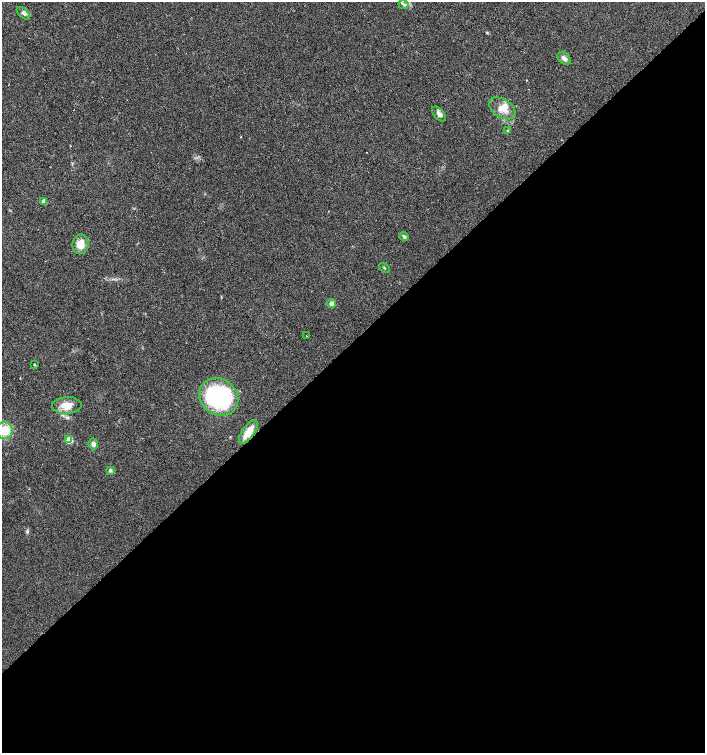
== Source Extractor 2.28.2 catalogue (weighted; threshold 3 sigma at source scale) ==
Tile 15 of 4 x 4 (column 3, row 4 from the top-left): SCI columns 2959-4363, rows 6-1507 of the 5979 x 6015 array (HDU 1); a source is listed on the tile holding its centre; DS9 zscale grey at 2 x 2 block average (1 PNG px = mean of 2 x 2 image px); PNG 707 x 755 px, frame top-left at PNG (2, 2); each listed source drawn as its Kron ellipse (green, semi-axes under 4 px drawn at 4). Shown black and unused: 55% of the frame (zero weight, under 2 of 3 exposures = <1% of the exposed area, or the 3 px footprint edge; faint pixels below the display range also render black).
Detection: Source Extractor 2.28.2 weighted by HDU 2 'WHT'; one run over the whole footprint, this tile lists its part. Background 0.0447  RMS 0.0057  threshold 0.0256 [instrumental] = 3 sigma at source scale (4.5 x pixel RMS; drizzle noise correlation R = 1.50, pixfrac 1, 0.0396/0.0396 arcsec/px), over >= 5 px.
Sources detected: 21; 1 inside a brighter listed object's ellipse — not listed separately; the other 20 listed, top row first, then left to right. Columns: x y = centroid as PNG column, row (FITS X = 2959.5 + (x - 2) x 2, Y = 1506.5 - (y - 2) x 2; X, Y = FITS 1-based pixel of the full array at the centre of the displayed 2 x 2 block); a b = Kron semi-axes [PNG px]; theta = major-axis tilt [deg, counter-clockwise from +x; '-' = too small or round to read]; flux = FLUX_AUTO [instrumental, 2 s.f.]
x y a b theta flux
403 5 5 4 - 2.3
23 13 8 4 -43 3.8
564 58 7 5 -42 5
502 108 15 9 -33 16
439 114 9 5 -50 5.4
508 130 3 3 - 1.7
44 201 3 3 - 14
404 236 4 3 - 2.7
80 244 10 8 82 15
384 268 6 2 -49 1.2
331 303 4 4 - 4.3
306 336 2 2 - 1.2
34 365 3 2 - 1.5
219 397 20 18 -39 150
67 406 15 8 3 16
5 430 8 8 - 26
248 432 14 6 54 19
69 440 3 3 - 40
93 444 6 4 -82 5.2
110 470 4 3 - 2.3
Overlapping masked pixels (flux is a lower limit): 1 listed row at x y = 248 432
Isophote crosses this tile's border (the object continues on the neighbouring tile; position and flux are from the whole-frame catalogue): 1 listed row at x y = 5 430
Diffuse or blended objects may show on this block-average render without a row.